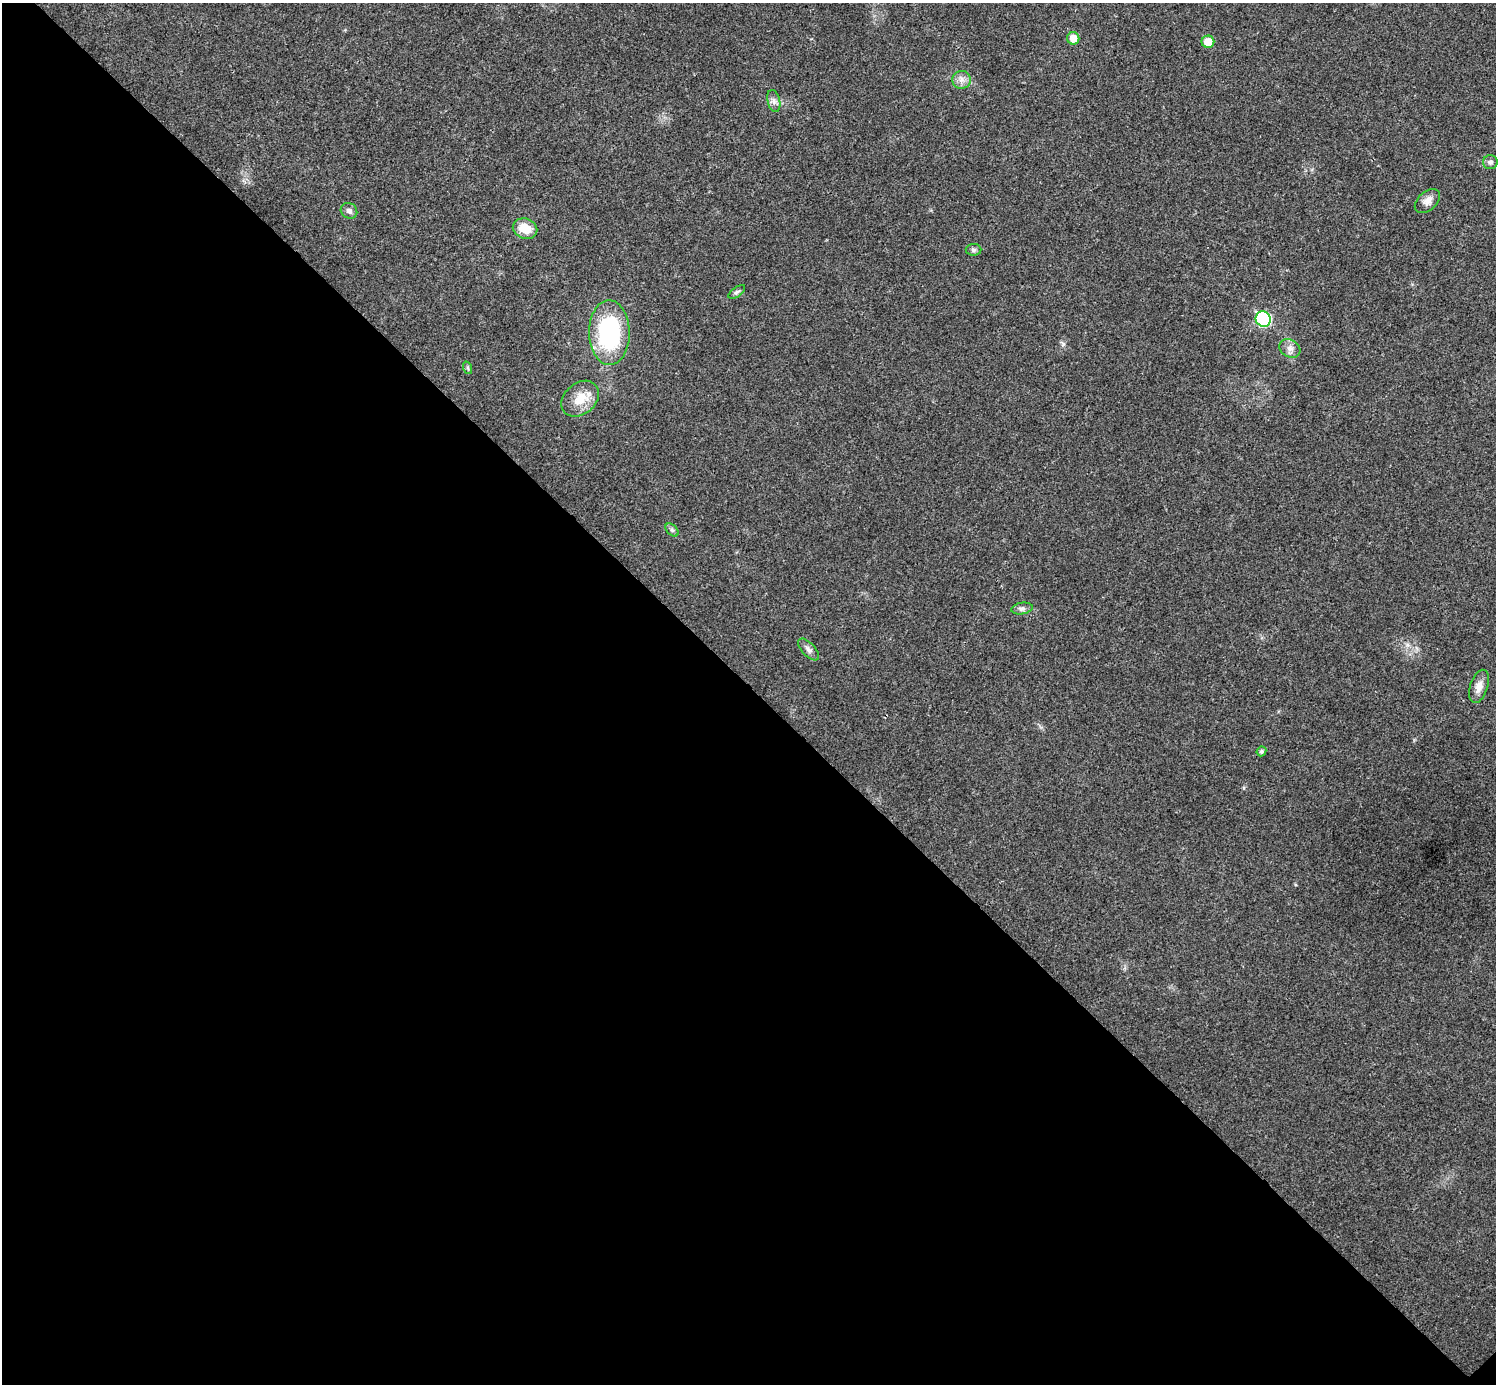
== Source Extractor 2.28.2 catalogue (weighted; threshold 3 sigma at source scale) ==
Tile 14 of 4 x 4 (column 2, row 4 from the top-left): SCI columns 1498-2991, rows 159-1540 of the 5985 x 5985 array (HDU 1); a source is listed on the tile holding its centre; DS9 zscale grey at full resolution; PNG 1498 x 1386 px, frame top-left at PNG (2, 3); each listed source drawn as its Kron ellipse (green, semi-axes under 4 px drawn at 4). Shown black and unused: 51% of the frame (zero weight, under 3 of 4 exposures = <1% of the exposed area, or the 3 px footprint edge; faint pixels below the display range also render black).
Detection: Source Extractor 2.28.2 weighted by HDU 2 'WHT'; one run over the whole footprint, this tile lists its part. Background 0.0215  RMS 0.0043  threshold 0.0192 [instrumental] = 3 sigma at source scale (4.5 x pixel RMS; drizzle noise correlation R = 1.50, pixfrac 1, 0.05/0.05 arcsec/px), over >= 5 px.
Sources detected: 20; all 20 listed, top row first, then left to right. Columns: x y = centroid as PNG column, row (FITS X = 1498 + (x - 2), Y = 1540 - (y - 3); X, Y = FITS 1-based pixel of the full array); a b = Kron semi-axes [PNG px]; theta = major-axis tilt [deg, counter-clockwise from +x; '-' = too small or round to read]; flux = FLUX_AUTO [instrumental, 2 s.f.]
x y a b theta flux
1073 38 6 6 - 4.7
1208 42 6 6 - 6.7
961 80 9 9 - 2.6
774 101 11 6 -77 1.8
1490 162 7 7 - 1.4
1427 201 15 9 41 2.9
349 211 8 7 - 1.6
525 229 12 10 -21 7.2
974 250 8 6 0 0.98
737 292 10 4 35 0.94
1263 319 8 7 - 49
609 333 32 20 -89 50
1290 348 11 8 -30 2.5
468 368 6 4 -71 0.6
580 399 21 15 41 8.9
672 530 8 5 -45 0.9
1022 609 10 6 10 1.4
808 649 14 6 -46 1.8
1479 686 17 8 72 3.7
1261 751 5 4 - 0.9